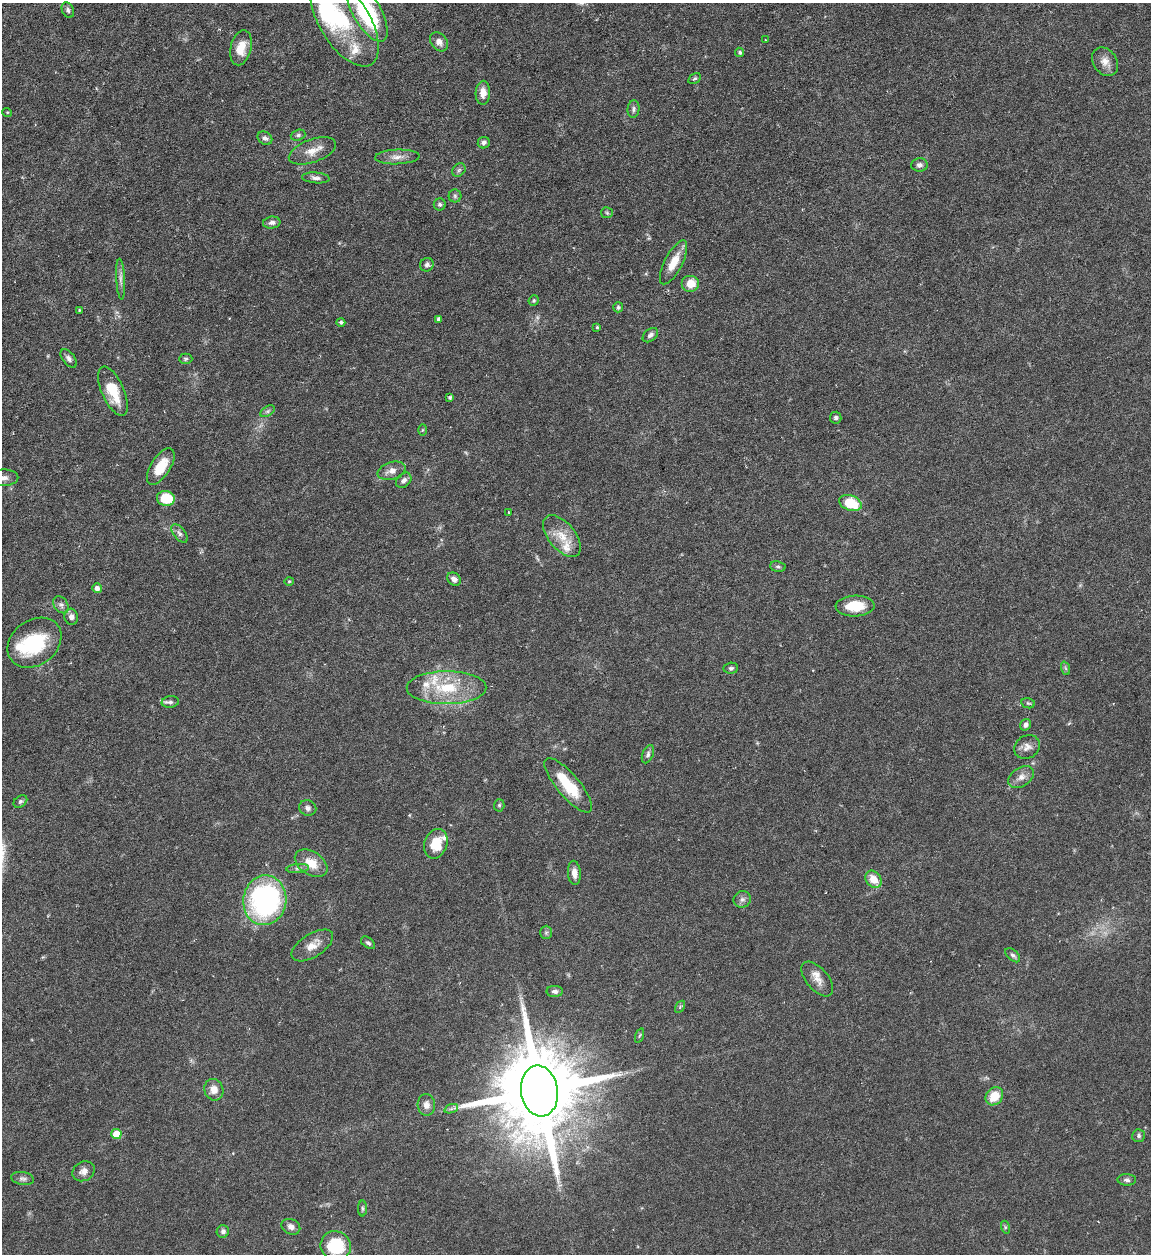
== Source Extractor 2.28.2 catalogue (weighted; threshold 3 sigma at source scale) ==
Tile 11 of 4 x 4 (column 3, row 3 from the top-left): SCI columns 2556-3704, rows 1253-2504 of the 4992 x 5009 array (HDU 1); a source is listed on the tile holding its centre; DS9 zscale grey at full resolution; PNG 1153 x 1256 px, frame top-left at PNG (2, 3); each listed source drawn as its Kron ellipse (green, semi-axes under 4 px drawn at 4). Nothing masked; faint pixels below the display range render black.
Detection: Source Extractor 2.28.2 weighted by HDU 2 'WHT'; one run over the whole footprint, this tile lists its part. Background 0.0565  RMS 0.0027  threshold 0.0112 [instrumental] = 3 sigma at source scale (4.09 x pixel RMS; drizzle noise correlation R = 1.36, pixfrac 0.8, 0.05/0.05 arcsec/px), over >= 5 px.
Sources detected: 112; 1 too faint to see at this stretch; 3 inside a brighter object's white glare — neither listed nor drawn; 6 inside a brighter listed object's ellipse — not listed separately; the other 102 listed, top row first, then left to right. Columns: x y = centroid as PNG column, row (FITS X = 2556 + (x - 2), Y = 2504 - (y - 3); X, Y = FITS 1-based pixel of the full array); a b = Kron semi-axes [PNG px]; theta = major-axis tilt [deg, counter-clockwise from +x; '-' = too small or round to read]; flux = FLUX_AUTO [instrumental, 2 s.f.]
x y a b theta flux
68 10 8 5 -65 0.7
367 13 32 14 -59 27
344 21 51 25 -58 19
765 40 3 2 - 0.32
439 42 10 8 -49 1.6
241 48 18 10 76 4.2
740 52 5 4 - 0.58
1105 62 15 11 -54 2.3
695 79 7 5 32 0.42
483 93 12 7 88 2.4
633 109 8 6 85 0.74
7 112 5 3 - 0.23
298 135 7 5 19 0.57
265 138 8 6 -35 0.77
484 143 6 5 - 0.77
312 151 25 11 20 3.4
397 157 22 7 2 2.1
919 165 8 6 5 0.91
459 170 7 6 - 0.66
316 178 14 5 -4 1
455 196 6 6 - 0.62
440 205 6 6 - 0.58
607 213 6 5 - 0.44
272 223 9 6 7 0.89
674 262 24 9 63 4.5
427 265 7 6 - 0.75
121 279 20 4 -87 1.3
691 284 9 8 - 3.7
534 300 5 5 - 0.48
618 307 5 5 - 0.65
79 310 4 3 - 0.24
439 319 4 3 - 0.77
341 322 4 4 - 0.54
597 327 4 4 - 0.35
650 335 9 6 40 0.84
69 358 11 6 -52 0.92
186 359 7 5 1 0.45
113 391 26 11 -66 7.7
450 397 4 4 - 0.49
268 411 8 4 31 0.57
836 418 6 6 - 0.59
423 430 6 4 88 0.29
161 467 20 9 58 5.5
392 471 14 8 17 1.8
4 478 14 8 1 1.7
404 480 9 6 44 1
166 498 9 7 -9 8.1
850 503 12 7 -20 8.3
508 512 3 2 - 0.14
179 533 11 6 -51 0.91
562 536 25 13 -51 4.9
778 567 8 5 -7 0.58
454 579 7 6 - 1.2
289 581 4 4 - 0.28
97 588 5 4 - 1.3
61 605 9 7 -53 0.88
855 606 19 10 2 6.3
71 617 8 7 - 1.3
34 643 29 22 36 16
731 668 7 5 6 0.62
1065 668 7 4 -70 0.47
446 688 40 16 0 13
170 702 8 6 10 0.73
1028 703 7 5 -13 0.45
1026 725 6 5 - 0.84
1027 747 13 11 34 1.8
648 754 9 5 68 0.73
1021 777 14 9 33 1.9
568 785 34 11 -50 9.9
20 801 7 5 38 0.57
499 805 6 5 - 0.48
308 808 9 7 -23 0.98
436 844 15 11 69 5.9
311 863 18 11 -32 4.7
298 868 11 4 5 0.81
574 873 12 6 -85 1.7
873 879 9 7 -51 3.8
742 899 9 8 - 1
265 900 25 21 81 48
546 932 7 5 88 0.48
368 943 8 5 -37 0.62
312 945 23 11 32 3.2
1013 955 9 5 -43 0.69
817 979 21 11 -50 2.5
555 991 8 5 0 0.82
680 1007 7 4 57 0.39
639 1036 7 3 71 0.33
214 1090 11 9 -72 2.4
539 1091 25 18 -82 4800
994 1096 10 8 50 5.1
426 1105 11 8 -87 1.7
451 1109 7 4 18 0.57
116 1134 5 5 - 6.2
1138 1136 6 6 - 0.64
84 1171 11 9 29 1.7
23 1178 11 6 -10 0.92
1127 1180 9 5 -2 0.77
362 1208 8 4 -90 0.46
291 1227 10 7 -25 1.3
1005 1227 7 4 -72 0.42
223 1231 6 6 - 0.78
336 1246 15 14 - 14
Isophote crosses this tile's border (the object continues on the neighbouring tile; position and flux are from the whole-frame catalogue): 4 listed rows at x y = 367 13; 344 21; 4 478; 336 1246